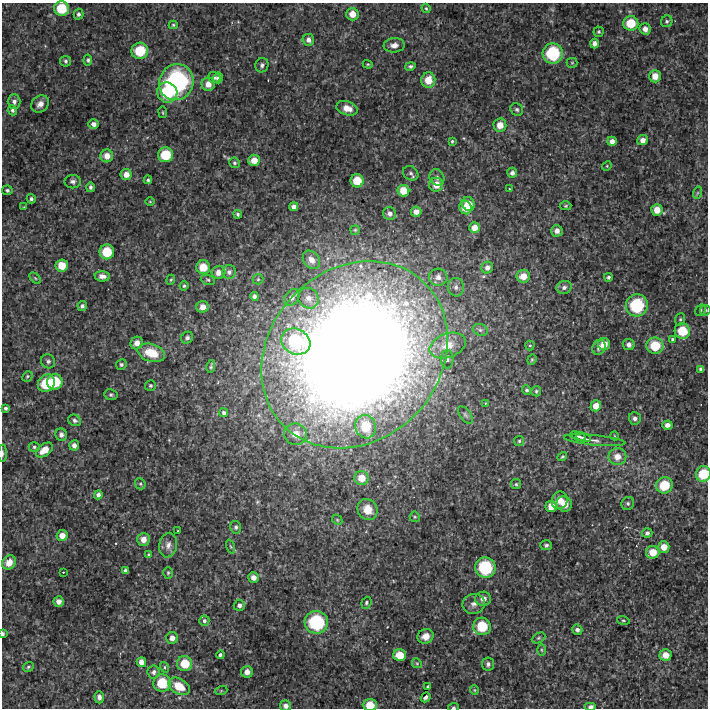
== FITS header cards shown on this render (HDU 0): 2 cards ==
NAXIS1  =                  706 /Length X axis
NAXIS2  =                  706 /Length Y axis

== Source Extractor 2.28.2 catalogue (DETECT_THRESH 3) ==
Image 706 x 706 px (HDU 0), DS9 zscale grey, 1 PNG px = 1 image px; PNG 710 x 710 px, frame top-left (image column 1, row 706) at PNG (2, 3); each listed source drawn as its Kron ellipse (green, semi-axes under 4 px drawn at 4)
Background 3140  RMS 180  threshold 544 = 3 sigma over >= 5 px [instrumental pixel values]
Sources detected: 213; all 213 listed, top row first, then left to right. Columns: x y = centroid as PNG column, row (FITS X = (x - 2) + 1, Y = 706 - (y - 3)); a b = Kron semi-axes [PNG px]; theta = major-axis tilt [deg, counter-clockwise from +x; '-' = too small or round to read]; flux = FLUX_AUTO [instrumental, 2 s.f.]
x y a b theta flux
426 8 5 3 - 1.4e+04
61 9 7 7 - 3.8e+05
78 14 5 5 - 2.8e+04
352 14 6 6 - 1.5e+05
667 21 6 5 - 2.8e+04
631 23 7 7 - 3.1e+05
173 25 4 4 - 1.8e+04
645 29 6 5 - 7.5e+04
599 32 5 5 - 1.8e+04
308 40 6 5 - 5.8e+04
594 43 5 4 - 5.5e+04
394 45 10 7 5 8.1e+04
140 51 8 8 - 4.3e+05
553 53 10 10 - 7.7e+05
88 60 5 4 - 2.4e+04
66 61 5 5 - 2.4e+04
572 63 5 5 - 1.5e+04
368 64 5 4 - 1.4e+04
262 65 7 6 - 3.4e+04
410 66 5 4 - 2.4e+04
655 76 6 6 - 1.3e+05
214 77 6 5 - 3.2e+04
218 78 5 5 - 5.1e+04
428 80 7 7 - 2.0e+05
176 82 18 17 - 2.2e+06
208 84 6 6 - 1.1e+05
167 92 10 10 - 6.6e+05
14 101 7 6 - 4.7e+04
40 104 10 7 44 7.2e+04
347 108 11 7 -17 1.3e+05
517 109 7 6 - 2.9e+04
12 110 5 4 - 3.8e+04
163 112 6 3 -81 1.2e+04
93 124 5 5 - 5.6e+04
500 125 6 6 - 1.3e+05
643 140 5 5 - 7.9e+04
452 141 4 3 - 1.6e+04
612 141 5 4 - 7.4e+04
165 155 7 7 - 3.9e+05
107 156 6 6 - 1.1e+05
254 160 6 5 - 1.4e+05
234 163 5 5 - 2.3e+04
607 166 5 4 - 1.3e+04
411 173 8 6 -39 3.4e+04
512 173 5 5 - 4.7e+04
126 174 5 5 - 9.7e+04
437 177 8 7 - 5.0e+04
148 180 4 4 - 2.0e+04
357 181 6 6 - 2.7e+05
73 182 8 6 -2 4.0e+04
436 185 7 7 - 1.5e+05
90 187 5 4 - 2.7e+04
509 189 3 2 - 1.0e+04
7 190 5 5 - 2.7e+04
403 191 6 6 - 1.9e+05
697 193 6 4 70 1.7e+04
31 199 5 4 - 2.3e+04
150 202 5 3 - 1.1e+04
468 204 7 6 - 1.9e+05
566 206 6 4 2 1.8e+04
24 207 3 3 - 9.5e+03
294 207 4 4 - 5.0e+04
466 207 7 6 - 1.7e+05
657 210 6 5 - 1.4e+05
416 212 5 5 - 7.4e+04
238 214 4 3 - 2.2e+04
390 214 7 6 - 5.3e+04
474 228 5 5 - 1.0e+05
355 230 5 5 - 1.6e+04
557 231 6 6 - 7.6e+04
107 252 7 7 - 3.6e+05
311 260 10 7 -52 9.7e+04
62 266 6 6 - 2.1e+05
203 267 7 7 - 2.4e+05
487 268 6 5 - 5.7e+04
219 272 7 6 - 9.7e+04
229 272 7 6 - 5.1e+04
102 276 7 5 -4 7.1e+04
523 276 6 6 - 1.5e+05
438 277 9 8 - 9.3e+04
608 277 4 4 - 2.5e+04
35 278 7 4 -44 1.8e+04
258 279 5 5 - 1.8e+04
171 280 5 4 - 1.6e+04
208 280 7 4 -17 2.2e+04
184 286 5 4 - 1.9e+04
456 287 9 8 - 6.1e+04
564 287 7 6 - 4.4e+04
254 296 4 4 - 3.8e+04
292 297 9 6 49 6.8e+04
308 298 11 9 -47 9.5e+04
637 305 11 11 - 8.3e+05
82 306 5 4 - 3.0e+04
203 307 6 6 - 1.1e+05
700 310 6 5 - 2.0e+04
705 310 5 5 - 2.0e+04
680 319 6 5 - 2.0e+04
480 330 8 6 -21 3.2e+04
682 331 8 7 - 3.5e+05
187 338 6 5 - 3.3e+04
672 339 4 3 - 1.6e+04
296 342 15 12 -26 7.6e+05
137 343 6 6 - 9.2e+04
604 344 6 6 - 1.4e+05
629 344 6 5 - 5.4e+04
530 345 5 4 - 1.8e+04
448 346 19 12 20 2.1e+05
655 346 8 8 - 4.1e+05
599 347 8 6 65 6.4e+04
151 353 14 8 -17 3.3e+05
355 355 100 85 46 3.7e+07
447 359 9 6 -88 3.6e+04
532 360 5 4 - 1.6e+04
48 361 7 6 - 3.3e+04
121 364 5 5 - 2.6e+04
211 366 6 3 79 2.0e+04
701 369 4 4 - 2.6e+04
27 376 5 4 - 1.8e+04
55 382 8 7 - 4.3e+05
46 383 9 8 - 5.0e+05
150 386 5 5 - 2.5e+04
527 390 5 4 - 2.3e+04
536 391 5 5 - 1.8e+04
111 395 7 5 -9 2.5e+04
485 403 3 3 - 9.0e+03
596 406 5 5 - 1.4e+05
6 408 4 3 - 2.7e+04
224 413 4 4 - 2.8e+04
465 415 10 5 -53 3.4e+04
635 418 6 6 - 4.7e+04
75 420 6 5 - 3.3e+04
667 425 5 4 - 6.5e+04
366 427 12 10 -71 3.6e+05
296 434 11 10 - 1.8e+05
61 435 6 5 - 4.8e+04
578 436 8 3 -19 3.0e+04
615 436 4 3 - 9.0e+03
583 437 8 3 -17 2.0e+04
595 440 31 5 -6 7.8e+04
519 441 5 5 - 1.9e+04
74 445 5 5 - 5.7e+04
34 447 5 5 - 2.3e+04
44 450 9 6 36 1.6e+05
3 453 8 4 89 2.6e+04
562 457 5 4 - 1.6e+04
617 457 9 8 - 1.3e+05
703 474 8 7 - 4.0e+05
361 478 7 7 - 1.8e+05
140 484 6 5 - 1.9e+04
516 484 5 5 - 1.9e+04
664 485 8 8 - 3.8e+05
98 495 4 4 - 4.0e+04
560 500 9 8 - 1.1e+05
628 503 7 6 - 2.8e+04
564 504 8 7 - 1.5e+05
551 506 6 5 - 1.5e+05
368 510 11 9 -57 1.8e+05
415 517 5 5 - 1.9e+04
337 520 5 4 - 1.6e+04
236 527 6 5 - 2.6e+04
178 531 2 2 - 1.0e+04
647 533 5 5 - 3.3e+04
62 535 5 5 - 1.0e+05
143 539 6 6 - 9.6e+04
168 545 12 9 79 7.5e+04
546 545 6 5 - 2.6e+04
231 547 7 3 -71 1.6e+04
664 547 6 5 - 1.4e+05
653 552 7 6 - 1.9e+05
148 555 4 2 - 1.4e+04
9 562 7 6 - 1.3e+05
485 568 10 10 - 7.9e+05
125 570 4 4 - 3.1e+04
63 572 3 2 - 8.6e+03
168 573 6 5 - 1.9e+04
254 577 5 5 - 8.3e+04
483 599 8 7 - 7.4e+04
59 602 5 5 - 5.8e+04
366 603 6 5 - 2.4e+04
474 604 11 10 - 7.3e+04
239 605 6 5 - 4.2e+04
623 620 6 4 -14 1.8e+04
204 621 5 5 - 3.5e+04
316 622 12 11 - 9.5e+05
482 626 9 9 - 4.4e+05
577 630 5 5 - 3.6e+04
3 634 4 3 - 2.4e+04
426 636 8 7 - 9.4e+04
172 638 6 6 - 7.5e+04
538 638 7 5 27 2.2e+04
541 650 6 4 -88 1.5e+04
220 655 4 4 - 2.3e+04
400 655 6 6 - 2.3e+05
666 655 6 5 - 1.2e+05
141 662 5 5 - 8.8e+04
417 663 5 4 - 1.6e+04
185 664 7 7 - 3.3e+05
488 664 6 6 - 3.5e+04
28 667 5 4 - 2.0e+04
165 667 5 4 - 1.9e+04
154 672 6 6 - 3.5e+04
247 672 6 5 - 8.9e+04
162 683 9 8 - 4.5e+05
179 686 11 7 -31 2.5e+05
428 686 4 3 - 1.7e+04
474 690 4 4 - 1.2e+04
221 691 6 4 18 1.6e+04
99 697 6 4 -87 4.4e+04
426 697 5 3 - 3.4e+04
370 705 7 6 - 2.3e+05
286 706 5 5 - 6.3e+04
453 707 5 3 - 1.8e+04
591 707 6 4 0 4.8e+04
At the frame edge (FLAGS 8, measured only in part): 9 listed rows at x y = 61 9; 705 310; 3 453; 703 474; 3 634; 370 705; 286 706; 453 707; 591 707

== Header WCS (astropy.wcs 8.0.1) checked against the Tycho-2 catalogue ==
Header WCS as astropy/WCSLIB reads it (CRVAL/CRPIX/CD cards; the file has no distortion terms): RA---TAN/DEC--TAN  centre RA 12:35:40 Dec +12:33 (188.92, +12.56 deg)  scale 1.7 arcsec/px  FOV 20.0' x 20.0'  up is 0 deg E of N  parity normal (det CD < 0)
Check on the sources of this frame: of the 60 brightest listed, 3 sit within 2.6 arcsec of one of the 4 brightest Tycho-2 stars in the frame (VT <= 12.68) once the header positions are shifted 1.15 arcsec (0.13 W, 1.14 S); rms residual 1.22 arcsec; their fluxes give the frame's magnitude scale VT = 27.12 - 2.5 log10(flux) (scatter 0.13 mag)
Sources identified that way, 3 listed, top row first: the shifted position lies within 2.6 arcsec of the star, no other Tycho-2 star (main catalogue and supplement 1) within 5.2 arcsec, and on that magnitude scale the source's flux lands within +1.5 / -3 mag of the star's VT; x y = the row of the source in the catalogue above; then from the Tycho-2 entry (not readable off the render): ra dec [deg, ICRS J2000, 3 dp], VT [Tycho-2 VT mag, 2 dp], TYC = Tycho-2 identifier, HIP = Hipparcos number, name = IAU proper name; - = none
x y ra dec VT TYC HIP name
553 53 188.820 +12.699 12.68 880-889-1 - -
485 568 188.853 +12.455 12.38 877-135-1 - -
316 622 188.935 +12.430 12.05 877-486-1 - -